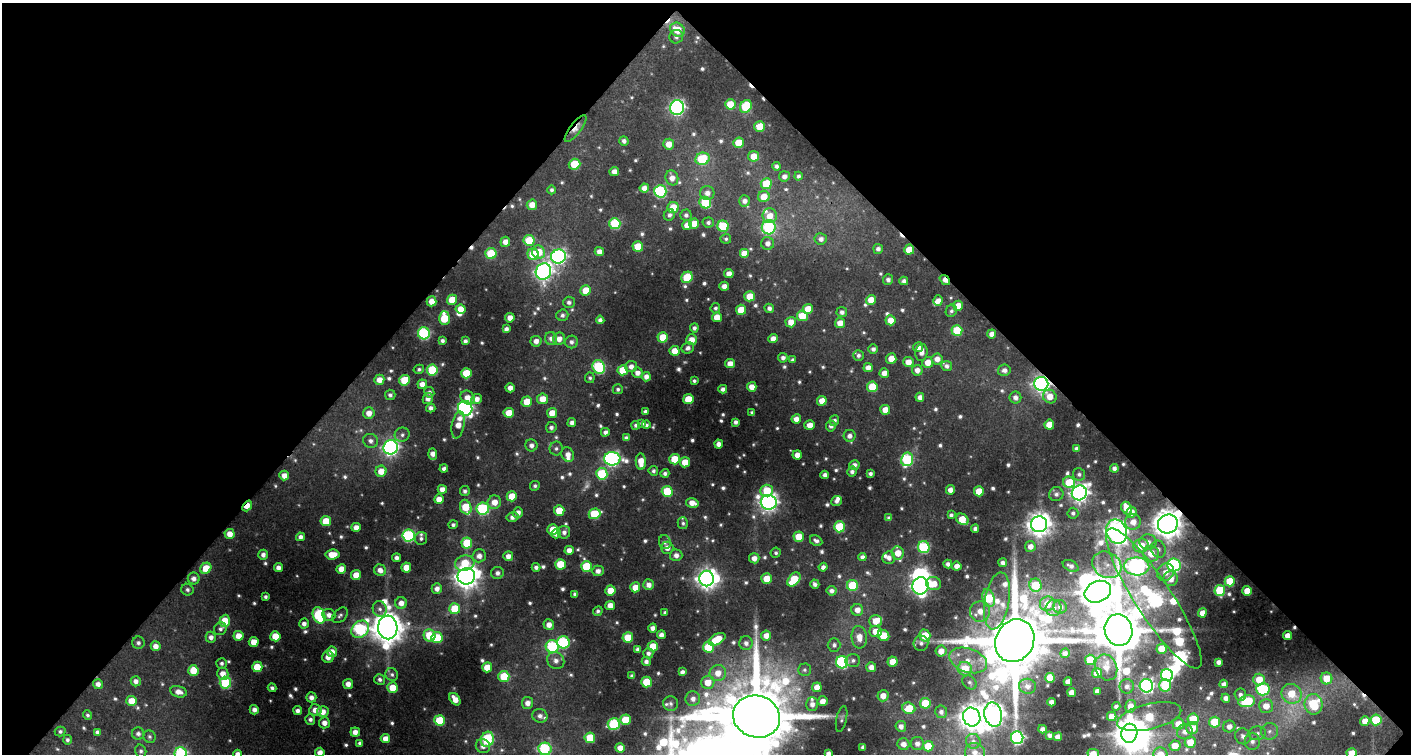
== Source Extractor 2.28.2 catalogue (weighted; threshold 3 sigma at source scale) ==
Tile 1 of 1 x 2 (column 1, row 1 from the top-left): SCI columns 51-1459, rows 754-1505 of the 1506 x 1505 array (HDU 1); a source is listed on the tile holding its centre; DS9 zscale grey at full resolution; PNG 1413 x 756 px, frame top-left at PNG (2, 3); each listed source drawn as its Kron ellipse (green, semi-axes under 4 px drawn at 4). Shown black and unused: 51% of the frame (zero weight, under 3 of 4 exposures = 1% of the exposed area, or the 3 px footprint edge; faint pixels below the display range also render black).
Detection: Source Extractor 2.28.2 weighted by HDU 2 'WHT'; one run over the whole footprint, this tile lists its part. Background 0.0608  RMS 0.008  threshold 0.0362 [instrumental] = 3 sigma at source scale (4.5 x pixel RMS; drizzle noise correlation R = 1.50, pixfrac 1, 0.0396/0.0396 arcsec/px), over >= 5 px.
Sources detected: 718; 8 too faint to see at this stretch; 6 inside a brighter object's white glare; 7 cosmic-ray / hot-pixel residue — neither listed nor drawn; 21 inside a brighter listed object's ellipse — not listed separately; of the other 676, all 500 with FLUX_AUTO >= 1.95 (the completeness limit of this list) listed and drawn (176 fainter detections not listed), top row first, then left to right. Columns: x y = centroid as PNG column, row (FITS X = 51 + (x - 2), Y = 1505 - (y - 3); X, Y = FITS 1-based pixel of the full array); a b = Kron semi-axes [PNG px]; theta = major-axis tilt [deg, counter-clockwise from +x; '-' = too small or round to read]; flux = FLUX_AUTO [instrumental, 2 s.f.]
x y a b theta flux
677 30 8 6 -41 18
676 37 7 6 - 3.2
730 104 5 5 - 18
746 106 7 5 60 43
677 108 7 7 - 240
760 126 5 5 - 23
576 128 16 6 52 7.8
624 141 5 4 - 2.9
739 143 5 5 - 21
669 144 5 5 - 9.6
754 156 5 5 - 12
703 159 7 6 - 37
574 164 6 5 - 27
776 166 4 4 - 2.9
614 172 5 4 - 6.1
784 176 5 5 - 4
799 176 4 4 - 2.5
672 178 7 6 - 7.4
766 184 5 5 - 25
644 188 4 4 - 6
552 190 4 4 - 2.2
660 191 6 6 - 95
707 193 7 7 - 5.8
764 197 6 5 - 13
744 201 5 5 - 4.3
705 203 6 5 - 40
532 205 5 5 - 9.4
673 207 6 5 - 17
669 215 6 5 - 3
686 215 5 5 - 3
770 216 7 7 - 11
708 223 5 5 - 2.4
615 224 5 5 - 59
694 224 5 5 - 12
687 225 5 5 - 10
723 226 6 5 - 47
769 227 7 7 - 92
726 239 5 5 - 2
821 239 6 6 - 4.5
529 240 5 5 - 31
505 242 5 5 - 6.5
768 243 6 6 - 4.9
638 247 5 5 - 25
878 249 5 5 - 3.6
909 250 5 5 - 16
538 252 7 6 - 18
599 252 4 4 - 6.2
491 253 5 5 - 33
533 254 6 5 - 26
744 254 5 5 - 16
558 257 7 7 - 240
543 272 8 7 - 360
729 274 4 4 - 7.3
687 277 6 5 - 34
888 280 5 5 - 3.2
945 280 6 4 -40 6.7
904 281 4 4 - 3.1
724 286 4 4 - 5.7
586 290 5 5 - 16
750 296 5 5 - 16
452 300 5 5 - 17
871 300 5 5 - 11
432 301 5 5 - 10
938 301 5 5 - 5.9
569 302 6 5 - 3
958 306 5 5 - 11
715 308 5 5 - 2.1
769 308 5 4 - 3.4
461 309 5 4 - 11
808 309 5 5 - 14
741 310 5 5 - 18
951 311 6 5 - 2.3
842 312 5 5 - 3.4
562 315 6 5 - 2.9
802 316 5 5 - 25
717 317 5 5 - 13
444 318 7 5 -89 29
510 318 4 4 - 7.2
600 320 4 4 - 3.4
891 320 5 5 - 11
791 322 5 5 - 9.7
840 323 5 5 - 9.2
694 328 4 4 - 3
506 329 4 4 - 3.3
957 330 5 5 - 36
424 333 6 6 - 100
992 334 4 4 - 5.2
663 337 5 5 - 22
551 338 6 6 - 4.6
559 339 6 6 - 6.9
773 339 5 4 - 7.1
692 340 5 5 - 8.5
442 341 4 4 - 2.5
465 341 4 4 - 2.9
536 341 5 5 - 5.2
571 342 6 6 - 3.3
918 347 5 5 - 5.8
688 348 6 5 - 3.6
873 349 4 4 - 3.3
675 351 5 5 - 11
922 352 9 6 81 5.7
858 355 5 5 - 2.6
783 358 5 4 - 3.3
891 359 5 5 - 9.5
937 359 5 5 - 6.9
793 360 4 3 - 2.2
908 362 5 5 - 9
928 362 5 5 - 10
730 363 5 4 - 7.8
631 366 6 5 - 5.2
947 366 5 5 - 3.2
599 367 7 6 - 75
868 368 5 4 - 6.5
419 369 5 4 - 2.2
432 370 5 5 - 47
623 370 5 5 - 26
917 370 5 5 - 6.1
1004 370 6 5 - 4.3
466 373 5 5 - 23
637 373 5 5 - 5.4
884 373 5 4 - 6.3
646 377 5 4 - 5.1
590 378 5 5 - 2
379 380 5 5 - 9.4
405 380 5 5 - 31
694 381 4 3 - 2
422 384 5 4 - 7
1041 384 7 7 - 360
752 387 5 4 - 8.6
872 387 5 5 - 29
510 388 4 4 - 6
618 389 5 5 - 2.1
723 389 4 4 - 3.9
429 392 5 5 - 3
390 395 5 5 - 2.9
920 397 4 4 - 5
1015 397 6 6 - 4.8
1050 397 7 6 - 10
428 398 6 5 - 5.4
467 398 7 6 - 7.9
477 399 6 5 - 6.3
542 399 5 5 - 12
688 399 5 5 - 22
822 401 5 5 - 10
527 402 5 5 - 17
431 408 4 4 - 3.7
465 408 7 7 - 240
885 410 5 5 - 10
645 412 4 4 - 3
369 413 6 5 - 7.6
509 413 5 5 - 17
552 413 5 5 - 12
752 413 4 3 - 2
796 419 5 4 - 7
834 421 5 4 - 3.2
735 422 4 4 - 3.2
572 423 4 4 - 4.2
642 423 4 4 - 2.3
458 425 14 6 79 11
636 425 4 4 - 2.2
646 425 4 3 - 2.1
810 425 5 4 - 8.1
1049 425 5 5 - 14
831 426 5 5 - 3.5
551 427 5 5 - 2.8
605 432 4 4 - 3.5
402 435 7 7 - 3
850 436 6 5 - 4.1
626 438 4 4 - 3.2
371 441 8 7 - 4.1
719 444 4 4 - 5.2
531 445 6 6 - 4
391 447 7 7 - 270
556 448 7 6 - 2.5
1077 449 4 4 - 3.1
433 454 6 4 -86 6.6
568 455 7 6 - 6.3
797 455 4 4 - 7
612 459 8 6 -2 240
674 459 5 5 - 22
907 459 7 6 - 79
641 462 8 5 -85 12
685 462 5 5 - 14
854 465 5 5 - 3.9
444 468 4 4 - 3
1114 468 4 4 - 3.3
381 471 5 5 - 11
653 471 5 4 - 2.2
852 472 5 5 - 2.9
665 473 4 4 - 2.7
602 474 5 5 - 51
870 474 4 4 - 2.6
1079 474 6 6 - 2.3
825 475 4 4 - 4.2
284 476 5 5 - 8.2
1069 482 6 5 - 29
535 486 5 5 - 2.2
442 489 4 4 - 7.1
767 490 6 6 - 25
950 490 5 4 - 6.5
465 491 5 5 - 2.6
667 491 5 5 - 32
979 491 5 5 - 19
1079 493 8 7 - 470
1056 494 7 7 - 3.2
512 496 5 5 - 17
439 499 5 4 - 9
836 501 5 5 - 3.3
494 502 7 6 - 10
769 502 8 7 - 410
692 503 6 4 -14 7.8
247 506 6 4 50 12
466 507 7 5 -67 27
1127 508 6 5 - 14
483 509 6 6 - 87
559 510 5 5 - 19
518 512 5 5 - 5.1
1131 512 5 5 - 8.6
1073 513 5 5 - 2.3
594 514 6 5 - 43
951 515 4 4 - 2.4
512 517 6 4 11 4.6
889 518 4 4 - 2.8
962 519 7 5 -38 19
326 521 5 5 - 19
1133 522 8 7 - 8
683 523 6 5 - 2
1039 524 8 8 - 870
1168 524 10 9 - 1200
453 525 4 4 - 2.4
356 527 4 4 - 6.9
839 527 5 5 - 42
553 529 5 5 - 15
975 529 4 4 - 2.9
564 532 6 6 - 3.8
1116 532 12 10 -68 660
556 533 5 4 - 6.1
230 534 5 5 - 8.6
408 535 6 6 - 110
301 537 4 4 - 4.1
799 537 5 5 - 18
421 538 6 6 - 2.2
816 541 6 5 - 3.1
665 542 7 6 - 2.5
1148 542 8 7 - 6
467 543 5 5 - 34
1030 546 5 5 - 6.1
1141 546 7 7 - 16
924 547 6 5 - 72
667 548 6 6 - 6.4
1158 549 9 7 -71 3.9
569 550 4 4 - 6
776 553 5 5 - 2
898 553 6 5 - 13
332 554 7 5 6 14
1151 554 8 7 - 14
263 555 5 4 - 3.8
676 555 6 6 - 5.2
479 556 6 6 - 5.7
508 556 5 5 - 6
862 557 4 4 - 3.9
397 558 4 4 - 3.8
754 558 5 5 - 6.8
889 558 6 6 - 4
465 563 10 7 11 20
1003 563 4 4 - 3.8
560 564 5 5 - 24
948 564 4 4 - 3.8
1107 565 15 12 -30 11
1174 565 7 6 - 140
586 566 5 5 - 39
957 566 4 4 - 6.9
1071 566 8 5 -27 3.7
1137 566 13 9 -1 370
406 567 5 5 - 11
536 567 4 4 - 3.3
823 567 4 4 - 3.4
206 568 6 5 - 20
278 568 4 4 - 4.7
341 569 5 5 - 10
380 570 6 5 - 6.4
598 571 6 5 - 4.5
1166 572 9 8 - 8.8
497 573 6 6 - 3.6
356 575 5 5 - 12
466 576 9 8 - 860
194 578 6 6 - 4.7
767 578 5 5 - 15
707 579 8 7 - 550
1171 579 7 7 - 9.2
794 580 8 5 48 37
1230 581 5 5 - 27
815 584 5 4 - 3.1
934 584 7 6 - 12
648 585 5 5 - 5.5
852 585 5 5 - 34
1035 585 6 6 - 32
921 586 8 8 - 340
635 587 5 5 - 11
437 589 5 5 - 5.1
187 590 6 6 - 2.8
610 590 5 5 - 15
1220 590 5 5 - 42
832 591 5 5 - 4
1247 591 5 5 - 15
1098 592 14 10 24 2500
575 594 4 4 - 3.1
265 597 4 3 - 2.1
989 598 9 5 -72 44
1154 598 83 18 -57 370
997 601 29 12 80 22
401 603 6 6 - 7.3
1047 604 7 7 - 15
610 605 5 4 - 7.8
1060 607 7 6 - 4.9
1053 608 8 7 - 4.5
380 609 8 7 - 3.4
455 609 5 5 - 27
857 610 6 6 - 7.2
598 611 5 4 - 2.4
980 611 10 10 - 11
665 612 4 3 - 2
1202 613 5 4 - 8.8
319 615 8 6 -69 88
329 615 6 6 - 5.1
340 615 9 6 45 2.5
225 621 6 5 - 23
876 621 6 5 - 13
304 624 5 4 - 4
549 625 5 5 - 6.7
388 627 12 9 -88 1800
653 628 4 4 - 4.9
220 629 7 6 - 2.8
360 629 9 7 41 120
1119 630 16 13 -72 5800
876 631 6 5 - 14
430 635 6 6 - 27
661 635 4 4 - 5.2
883 635 6 5 - 21
925 635 6 5 - 24
238 636 5 5 - 9.9
275 636 5 5 - 18
766 636 5 5 - 7.8
1287 636 4 4 - 8.3
211 637 5 5 - 4.6
628 637 5 5 - 20
859 637 11 7 -84 9.5
437 638 5 5 - 34
717 639 9 5 30 21
1015 641 22 19 63 11000
254 642 5 5 - 11
563 642 6 6 - 74
138 643 6 6 - 2.5
746 643 7 6 - 4
921 643 7 7 - 3
834 645 6 6 - 2.8
156 646 5 5 - 6.5
552 646 6 6 - 75
653 646 5 5 - 15
708 647 5 5 - 31
637 649 4 4 - 2.6
1162 649 5 5 - 17
941 651 5 5 - 9.1
332 652 5 5 - 8.7
648 653 5 5 - 3.2
1065 653 5 4 - 3.2
328 657 6 5 - 6.2
853 660 7 6 - 2.7
968 660 19 12 -18 17
1090 660 5 5 - 30
556 661 9 8 - 5.4
646 661 5 4 - 3.5
842 662 6 6 - 110
892 662 5 5 - 14
1218 662 4 4 - 4
221 663 5 5 - 2.5
257 667 5 5 - 23
487 667 5 5 - 14
871 667 5 5 - 6
1106 667 13 10 -66 11
965 669 7 6 - 24
193 670 5 5 - 18
804 670 6 6 - 2.1
682 672 4 4 - 3.7
718 673 8 8 - 10
1097 673 5 5 - 12
223 674 6 5 - 8.9
392 674 7 6 - 2.3
1167 675 6 6 - 140
504 676 5 5 - 28
632 676 4 4 - 2.9
1050 678 5 5 - 27
1326 678 6 6 - 17
380 679 5 5 - 2.8
1259 680 6 5 - 16
136 681 5 5 - 4.6
646 682 5 5 - 30
708 682 6 6 - 12
969 682 8 6 -44 2.2
1068 682 4 4 - 7.8
225 683 6 5 - 54
98 684 5 5 - 5.1
348 684 5 5 - 7.1
1224 684 4 4 - 3.1
1165 685 6 6 - 40
1027 686 8 7 - 4
1127 686 7 7 - 3.9
1146 686 7 6 - 210
817 687 5 5 - 9.7
272 688 4 4 - 2.4
392 688 5 5 - 15
1263 689 7 6 - 86
1097 691 4 4 - 4.5
178 692 8 5 -15 7.2
1072 692 4 4 - 9.7
1291 694 10 9 - 22
1240 695 6 5 - 3
883 696 5 5 - 8.4
311 697 5 5 - 5.3
1226 698 4 4 - 4.6
455 699 7 4 -53 8.8
693 699 7 7 - 5.4
132 701 5 5 - 15
822 701 5 5 - 7
1247 701 8 6 10 57
1051 702 4 4 - 5.3
528 703 6 5 - 6.3
671 703 7 7 - 2.7
925 703 5 5 - 31
812 704 7 6 - 5
1314 704 10 9 - 42
1116 706 4 4 - 2.9
1130 706 6 5 - 9
1266 706 7 7 - 10
909 708 6 5 - 22
254 710 4 4 - 3.8
315 710 6 6 - 8
298 711 4 4 - 4.7
323 712 6 5 - 7.8
941 712 6 6 - 3.6
87 715 5 4 - 1.9
993 715 12 8 -78 670
540 716 8 7 - 4.3
1112 716 5 4 - 10
757 717 24 21 -16 12000
972 717 9 8 - 920
1149 717 33 13 13 51
310 719 5 5 - 3
842 719 13 5 78 2.4
1193 719 5 5 - 27
439 720 5 5 - 34
625 720 5 5 - 23
1376 720 5 5 - 35
1365 721 5 4 - 8.7
1214 722 5 5 - 30
324 723 5 5 - 6.5
614 724 6 5 - 76
1178 724 6 5 - 11
901 726 5 5 - 4.8
1229 726 6 6 - 6.1
1192 728 6 6 - 10
1042 729 4 4 - 4.3
60 731 5 5 - 2.3
1269 731 8 8 - 4.3
97 732 4 4 - 3
355 732 4 4 - 6.2
1185 732 8 7 - 5.2
1129 733 9 8 - 1300
1257 733 8 7 - 3.6
138 734 6 6 - 3.2
1050 735 4 3 - 2.4
1243 736 8 7 - 4.6
149 737 6 6 - 2
1058 737 4 4 - 5.4
385 738 5 4 - 8.4
590 738 5 5 - 30
1017 738 6 6 - 140
487 739 8 6 75 61
67 740 5 4 - 2.2
973 741 7 7 - 3.2
1252 741 8 7 - 4.6
1190 742 5 5 - 15
360 743 4 4 - 2.7
917 743 7 6 - 4.6
903 744 6 5 - 5.8
483 746 7 6 - 5.1
928 746 5 5 - 21
1175 746 5 5 - 13
863 747 4 4 - 3.4
620 748 5 4 - 8.1
545 749 6 6 - 86
141 751 6 5 - 2.3
320 752 5 4 - 6.8
828 753 4 4 - 3.9
975 753 10 9 - 7.1
1352 753 5 5 - 16
181 754 6 6 - 98
238 754 4 4 - 4.7
1093 754 6 4 -14 9.6
1160 754 7 7 - 12
Overlapping masked pixels (flux is a lower limit): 7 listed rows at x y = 576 128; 909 250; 945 280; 1041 384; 247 506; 1168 524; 757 717
Isophote crosses this tile's border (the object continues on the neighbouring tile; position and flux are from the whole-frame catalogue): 11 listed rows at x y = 757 717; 1129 733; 545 749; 320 752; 828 753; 975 753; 1352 753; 181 754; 238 754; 1093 754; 1160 754